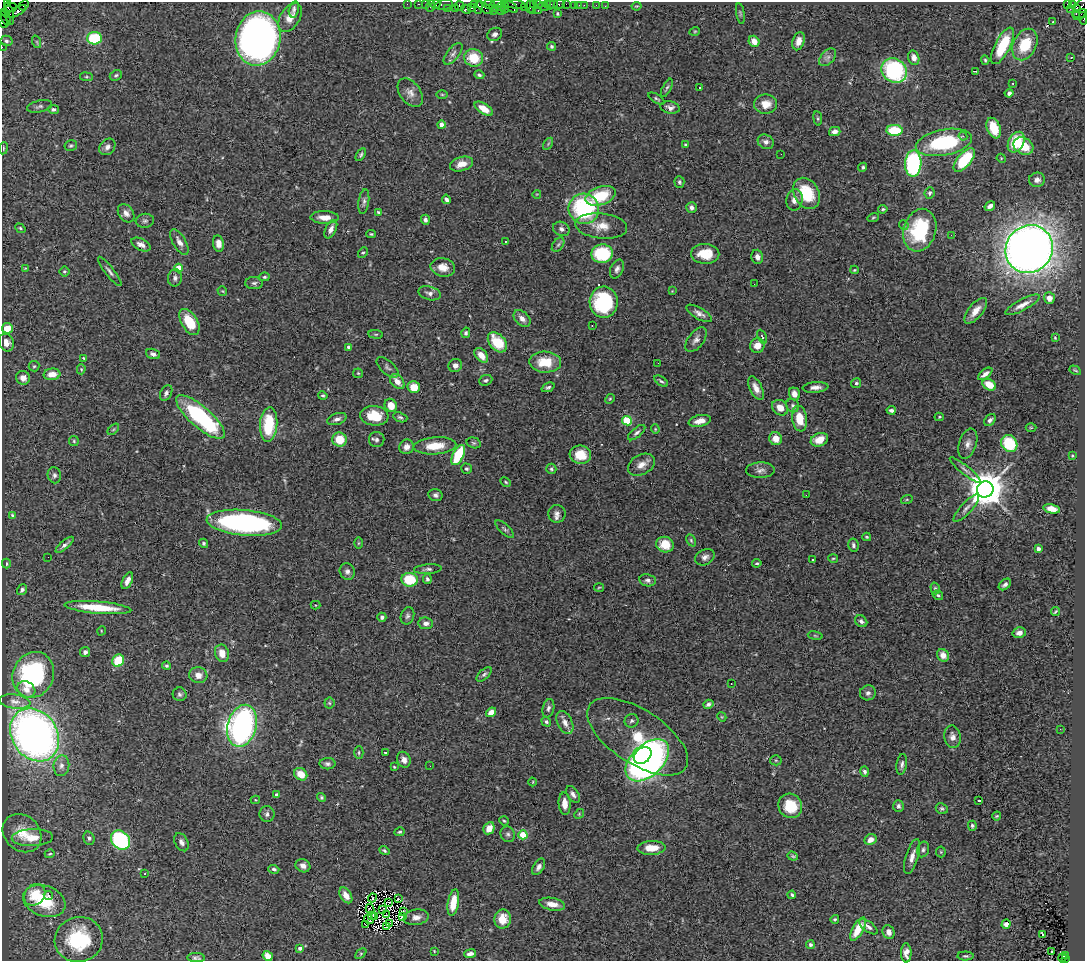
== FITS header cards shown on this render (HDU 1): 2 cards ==
NAXIS1  =                 1083
NAXIS2  =                  959

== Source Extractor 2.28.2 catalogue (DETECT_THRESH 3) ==
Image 1083 x 959 px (HDU 1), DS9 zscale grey, 1 PNG px = 1 image px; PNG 1087 x 963 px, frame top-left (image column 1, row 959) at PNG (2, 2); each listed source drawn as its Kron ellipse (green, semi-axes under 4 px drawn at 4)
Background 1.88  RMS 0.056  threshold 0.168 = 3 sigma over >= 5 px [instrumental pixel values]
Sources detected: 421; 6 with non-positive FLUX_AUTO (blend fragments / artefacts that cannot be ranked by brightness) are neither listed nor drawn; the other 415 listed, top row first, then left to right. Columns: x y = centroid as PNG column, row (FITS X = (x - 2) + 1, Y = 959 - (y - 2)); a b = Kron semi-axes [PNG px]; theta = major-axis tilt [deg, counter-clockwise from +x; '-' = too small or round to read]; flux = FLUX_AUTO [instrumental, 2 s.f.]
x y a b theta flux
8 3 3 2 - 42
407 4 2 2 - 39
419 4 3 2 - 84
425 4 2 2 - 48
497 4 7 2 4 460
514 4 12 3 -6 270
533 4 3 2 - 100
538 4 3 2 - 89
547 4 3 3 - 160
550 4 5 3 - 210
554 4 2 2 - 150
559 4 5 3 - 330
566 4 2 2 - 26
1067 4 3 2 - 630
1072 4 3 2 - 55
24 5 5 2 - 88
436 5 4 3 - 130
444 5 9 5 11 300
474 5 4 2 - 94
489 5 6 4 -20 320
574 5 3 2 - 110
579 5 2 2 - 23
584 5 2 2 - 52
596 5 2 2 - 24
430 6 6 2 72 270
459 6 5 4 - 350
605 6 2 2 - 13
637 6 5 3 - 3.6
11 7 5 3 - 210
478 7 7 4 87 460
501 7 3 3 - 320
512 7 7 3 -41 330
524 7 2 2 - 89
530 7 6 3 -89 150
544 7 5 3 - 330
471 8 4 3 - 70
485 8 9 4 -36 600
495 8 3 2 - 170
505 8 5 3 - 230
1077 8 4 3 - 670
294 9 8 5 76 11
447 9 3 3 - 94
455 9 3 2 - 180
466 9 5 3 - 330
1070 9 2 2 - 24
1081 9 12 6 63 800
501 10 4 3 - 500
493 11 2 2 - 76
532 11 4 2 - 150
538 11 3 2 - 190
17 12 10 4 31 750
5 13 3 2 - 63
9 13 11 4 -77 660
740 13 10 3 -80 4.7
557 14 3 3 - 4.2
1080 14 8 2 7 360
6 18 8 4 -68 420
290 18 15 10 57 39
1083 18 6 3 -80 230
3 21 7 3 -64 220
1053 22 4 2 - 2.6
695 31 5 3 - 3.5
495 34 8 6 29 14
94 38 7 6 - 220
258 38 27 22 80 2200
6 41 6 5 - 7.6
754 41 6 5 - 34
799 41 9 5 74 29
37 42 6 4 -71 4.6
1025 44 17 11 64 140
551 46 4 4 - 6.3
1003 46 20 7 63 180
2 47 2 2 - 32
453 54 13 6 52 14
828 57 10 6 48 15
474 58 9 8 - 110
914 58 7 5 -74 21
1071 58 3 2 - 6.8
985 60 5 4 - 5.2
894 70 13 11 -35 420
975 71 4 2 - 6.3
116 75 6 5 - 6.9
479 75 5 4 - 6.8
86 77 6 3 -7 4.7
1013 83 3 2 - 10
667 88 10 4 63 7.7
699 88 3 3 - 11
410 93 16 10 -54 27
1009 93 4 4 - 13
442 94 6 4 -1 4.6
656 99 9 4 -31 6.2
766 104 11 9 1 49
39 106 13 6 13 11
670 107 10 6 -12 15
53 109 5 4 - 9.1
484 109 10 5 -33 46
818 118 7 3 -82 5
441 125 4 4 - 26
994 128 11 6 -69 87
895 130 8 5 -1 140
835 131 6 4 14 18
963 136 4 4 - 6.7
766 142 8 7 - 14
944 142 28 13 11 330
1016 142 11 7 62 120
548 144 6 4 56 5.8
685 145 3 2 - 3.5
71 146 6 5 - 6.3
1023 146 10 8 -29 91
107 147 9 7 47 17
3 148 6 3 83 4
781 154 2 2 - 5.8
361 155 7 3 58 6.5
1001 158 5 4 - 3.7
964 160 14 6 50 200
913 163 13 8 87 530
461 164 12 7 16 37
863 167 5 4 - 6.9
1037 180 8 7 - 17
679 182 6 5 - 8.3
807 193 16 12 -60 150
930 193 6 5 - 8.1
537 194 4 2 - 2.6
601 196 15 9 18 140
446 199 5 3 - 13
794 200 11 8 80 27
364 202 12 5 83 13
990 206 6 4 34 19
692 207 5 5 - 15
584 209 15 15 - 400
883 209 4 3 - 5.2
378 212 4 3 - 4.6
126 213 10 7 -55 21
325 217 14 6 -1 37
873 217 6 3 19 4.5
425 220 5 4 - 13
145 221 9 7 6 10
904 225 5 4 - 4.8
601 226 26 12 -6 60
20 228 5 3 - 4.6
331 229 10 5 63 20
561 229 8 7 - 14
920 230 22 16 72 250
371 234 4 3 - 5
951 235 3 2 - 3.9
505 241 3 3 - 6.7
179 242 14 6 -60 25
218 244 8 5 -81 24
141 245 10 5 -27 19
558 245 8 5 53 9
1029 249 24 23 - 4500
363 253 5 4 - 5.8
602 254 11 9 10 220
705 254 14 10 -2 85
757 257 7 5 -75 16
443 267 12 9 -12 40
26 268 4 2 - 3.1
179 268 4 4 - 61
617 269 10 6 65 15
854 270 4 3 - 3.7
64 271 5 5 - 5.9
110 271 18 4 -52 14
264 277 5 4 - 5.9
175 278 8 7 - 13
254 283 9 6 2 11
754 284 3 2 - 5.7
222 291 5 5 - 4.1
672 291 4 4 - 2.7
430 293 11 6 -14 16
1049 298 5 5 - 22
604 302 15 14 - 310
1022 305 19 5 28 27
976 311 15 7 51 37
699 313 14 5 -30 20
522 318 10 6 -45 22
189 322 14 8 -59 110
592 325 3 2 - 5.1
7 328 5 5 - 54
466 333 5 4 - 7
376 334 7 3 -7 5.1
762 337 7 3 -63 5.4
1055 338 3 3 - 3.5
696 340 14 8 52 20
497 342 11 7 -48 120
6 343 9 7 -67 25
757 345 7 7 - 34
349 347 4 3 - 9.7
153 354 7 5 -21 13
481 355 8 5 -49 33
84 358 4 3 - 5.4
545 362 16 10 -2 98
658 363 2 2 - 6.2
455 365 7 6 - 20
34 366 5 5 - 6
388 367 13 6 -42 12
81 369 5 4 - 4.7
1075 370 6 2 -29 4
358 373 5 5 - 4.6
52 374 8 5 5 38
985 374 8 4 38 19
23 378 7 7 - 28
486 380 7 5 23 7.9
397 381 9 6 -46 34
661 381 8 3 -34 7
856 383 5 5 - 7
989 385 7 5 -31 68
414 387 6 6 - 59
548 387 7 4 24 7.4
816 387 13 5 5 21
756 388 13 6 -64 29
166 393 8 5 63 12
794 394 6 5 - 22
323 396 5 4 - 5.3
610 399 5 4 - 4.4
391 405 7 6 - 46
793 406 7 6 - 9.5
780 408 9 7 -40 36
891 410 4 3 - 9.6
374 416 14 10 -6 87
200 417 31 10 -41 480
400 417 7 4 -21 8
939 417 5 4 - 4.1
800 418 13 7 -81 71
337 419 10 5 18 15
990 420 7 5 43 12
627 421 5 4 - 230
700 421 11 5 12 36
269 424 17 8 86 180
1031 428 5 3 - 3.5
113 429 7 4 45 5.5
655 429 4 4 - 3.9
637 433 10 5 40 11
776 439 7 6 - 40
340 440 7 7 - 92
377 440 8 7 - 12
819 440 9 6 22 49
74 441 5 4 - 5
474 443 7 5 -16 6.5
968 444 15 8 72 24
1009 444 9 7 -54 180
435 446 21 8 4 81
407 447 7 7 - 23
458 455 11 5 64 200
580 455 11 9 -7 67
1072 456 3 2 - 2.9
641 465 14 10 29 33
467 469 5 5 - 8
551 469 5 5 - 6.7
760 470 14 8 1 20
965 470 19 4 -39 16
54 475 8 6 -78 12
506 482 5 3 - 4.7
985 489 8 8 - 12000
435 495 7 6 - 12
806 495 2 2 - 49
907 499 6 4 19 4.4
966 508 18 5 48 21
1052 509 8 4 -11 33
557 514 9 8 - 18
12 515 4 4 - 7.8
244 523 38 12 -5 780
505 529 12 5 -43 9.6
867 537 4 3 - 4.6
691 540 6 4 -64 5.4
204 543 5 4 - 6.2
358 543 5 4 - 4.5
65 545 11 4 41 14
665 545 9 7 -18 71
853 545 6 5 - 9
1038 549 4 3 - 22
48 557 2 2 - 2.4
705 557 10 7 27 17
833 558 5 3 - 4
813 559 2 2 - 3.4
757 563 4 3 - 5.7
6 564 5 4 - 7
428 569 14 5 4 12
347 571 8 7 - 14
427 579 5 4 - 8
410 580 8 7 - 160
648 580 8 6 -9 12
127 581 9 5 65 24
1005 584 7 4 40 12
599 587 5 3 - 3.5
935 588 6 4 -73 7.3
22 590 6 4 52 11
938 595 5 4 - 6.4
316 605 5 4 - 4.1
98 608 33 6 -5 150
1055 612 4 2 - 4.1
407 616 9 6 70 10
382 617 5 4 - 10
861 621 7 5 -44 12
426 623 7 5 -6 17
101 631 5 3 - 2.9
1019 633 7 5 14 18
815 636 7 3 -9 4.7
85 652 5 5 - 10
222 653 9 7 -71 40
943 655 6 5 - 30
118 660 6 5 - 130
167 666 4 4 - 6
484 674 9 5 42 9.5
33 675 23 20 65 460
198 675 9 8 - 31
731 683 3 2 - 8.1
26 689 9 7 -30 26
868 693 8 7 - 14
180 694 7 6 - 9.4
15 702 16 7 -7 21
329 703 5 5 - 5.4
708 704 5 4 - 10
548 708 9 5 76 12
491 712 5 4 - 28
722 717 5 3 - 3.4
632 721 7 6 - 10
546 722 5 4 - 6.9
565 723 12 7 -64 25
242 726 21 14 75 1200
1060 729 2 2 - 7.1
35 735 28 22 -56 2000
638 737 57 27 -33 310
953 737 11 8 -80 21
359 752 6 4 89 6.3
385 753 3 3 - 6.8
643 755 9 7 37 420
404 760 8 6 -65 22
647 760 26 15 43 1500
776 760 5 5 - 4.8
327 764 8 5 -1 11
902 764 10 5 81 12
61 766 10 8 82 20
430 766 2 2 - 7.7
394 767 3 2 - 3.3
865 772 5 4 - 8.7
301 774 7 5 -38 61
533 782 4 3 - 3.1
573 794 9 5 -55 15
277 795 4 4 - 15
321 797 4 4 - 6.2
255 800 5 4 - 3.6
979 800 3 2 - 3.9
565 804 11 6 -86 37
790 806 12 11 - 110
898 806 6 5 - 11
942 809 6 5 - 7.5
267 814 8 7 - 12
579 814 5 4 - 4
997 816 4 3 - 4.1
504 821 5 4 - 4.1
972 826 5 4 - 6.4
489 828 6 5 - 44
399 832 5 3 - 5.7
22 833 21 17 -42 77
508 834 8 7 - 12
523 835 4 4 - 120
32 838 21 8 2 64
89 838 7 5 -72 8.7
120 840 11 8 -45 440
870 840 6 5 - 27
181 842 10 6 -61 15
651 848 14 7 2 62
923 849 8 6 73 10
384 851 5 4 - 6.6
941 852 5 5 - 4.6
50 854 5 3 - 4
793 856 5 4 - 4.9
912 856 18 6 73 30
303 866 7 6 - 20
539 867 9 5 58 15
274 869 5 4 - 8.9
145 874 3 2 - 8.1
35 895 12 9 47 85
346 895 8 5 -57 33
792 895 4 3 - 5.9
48 896 4 4 - 12
372 898 4 2 - 3.1
398 899 3 2 - 4.3
44 901 22 15 -19 170
389 902 3 2 - 3
453 903 13 5 80 74
552 904 13 6 -10 38
370 909 5 2 - 2.1
382 909 3 2 - 0.97
403 912 4 3 - 9.8
387 915 3 2 - 9.2
371 916 4 2 - 4.9
402 916 4 3 - 9.1
375 917 2 2 - 2.8
416 917 13 7 9 23
369 919 5 2 - 3.3
503 919 9 8 - 59
835 919 4 4 - 6.8
390 923 2 2 - 3.9
365 924 3 2 - 6.8
1006 924 5 4 - 6.3
386 926 3 2 - 5.4
868 927 11 5 -37 14
858 929 13 5 61 77
889 932 7 6 - 23
1042 934 3 3 - 66
79 939 24 22 18 270
810 945 4 4 - 8.6
300 948 4 3 - 15
434 951 4 2 - 3
1051 952 3 2 - 3.7
906 953 10 5 -89 21
361 954 6 4 45 5.1
470 954 6 4 8 15
1065 955 3 2 - 320
268 956 5 5 - 44
966 956 8 4 -1 7
196 958 9 4 -4 8.8
1062 958 4 3 - 140
1065 959 3 2 - 130
At the frame edge (FLAGS 8, measured only in part): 4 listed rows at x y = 8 3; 1083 18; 3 21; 2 47
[6 non-positive-flux detections neither listed nor drawn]